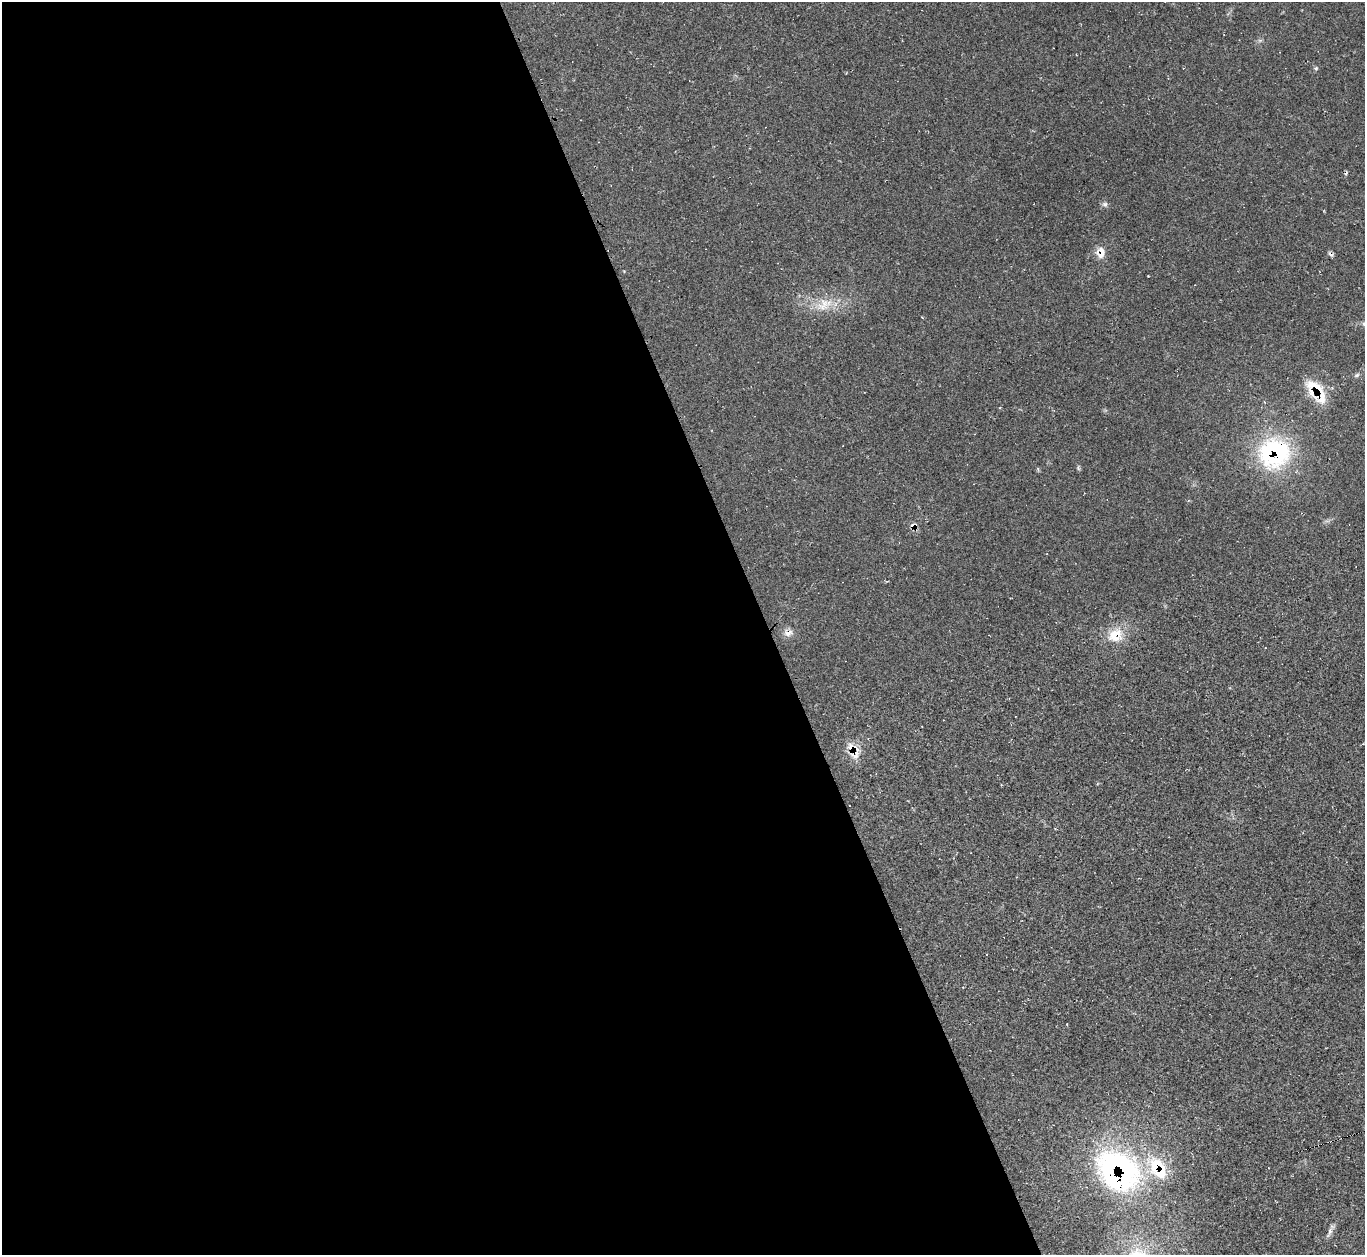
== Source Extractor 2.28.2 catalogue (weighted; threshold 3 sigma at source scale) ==
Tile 9 of 4 x 4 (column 1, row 3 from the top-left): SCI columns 2-1364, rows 1529-2781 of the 5463 x 5446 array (HDU 1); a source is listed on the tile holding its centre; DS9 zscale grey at full resolution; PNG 1367 x 1257 px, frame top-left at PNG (2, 2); no overlay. Shown black and unused: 56% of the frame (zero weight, under 2 of 3 exposures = <1% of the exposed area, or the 3 px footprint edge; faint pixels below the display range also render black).
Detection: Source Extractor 2.28.2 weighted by HDU 2 'WHT'; one run over the whole footprint, this tile lists its part. Background 0.0604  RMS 0.0071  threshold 0.0319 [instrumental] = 3 sigma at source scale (4.5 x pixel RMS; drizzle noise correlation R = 1.50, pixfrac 1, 0.05/0.05 arcsec/px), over >= 5 px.
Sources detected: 20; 1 cosmic-ray / hot-pixel residue — not listed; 5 inside a brighter listed object's ellipse — not listed separately; the other 14 listed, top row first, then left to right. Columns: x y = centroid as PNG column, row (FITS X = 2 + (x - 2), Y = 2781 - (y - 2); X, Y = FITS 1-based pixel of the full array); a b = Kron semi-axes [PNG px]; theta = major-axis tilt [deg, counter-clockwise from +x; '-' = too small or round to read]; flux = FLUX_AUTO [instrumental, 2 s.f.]
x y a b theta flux
1316 68 5 5 - 0.99
1346 173 7 3 69 1
1105 204 8 6 -8 2.1
1100 253 14 11 87 7.3
1331 255 9 5 -22 1.7
823 304 21 16 53 14
1357 375 8 5 27 1.5
1317 389 42 15 -51 21
1274 453 41 38 21 82
788 633 15 8 7 4.5
1115 635 21 18 32 16
855 754 16 13 -89 9.9
1118 1171 57 43 -42 160
1330 1232 16 5 69 3.2
Overlapping masked pixels (flux is a lower limit): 5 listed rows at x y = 1100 253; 1317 389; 1274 453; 855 754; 1118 1171